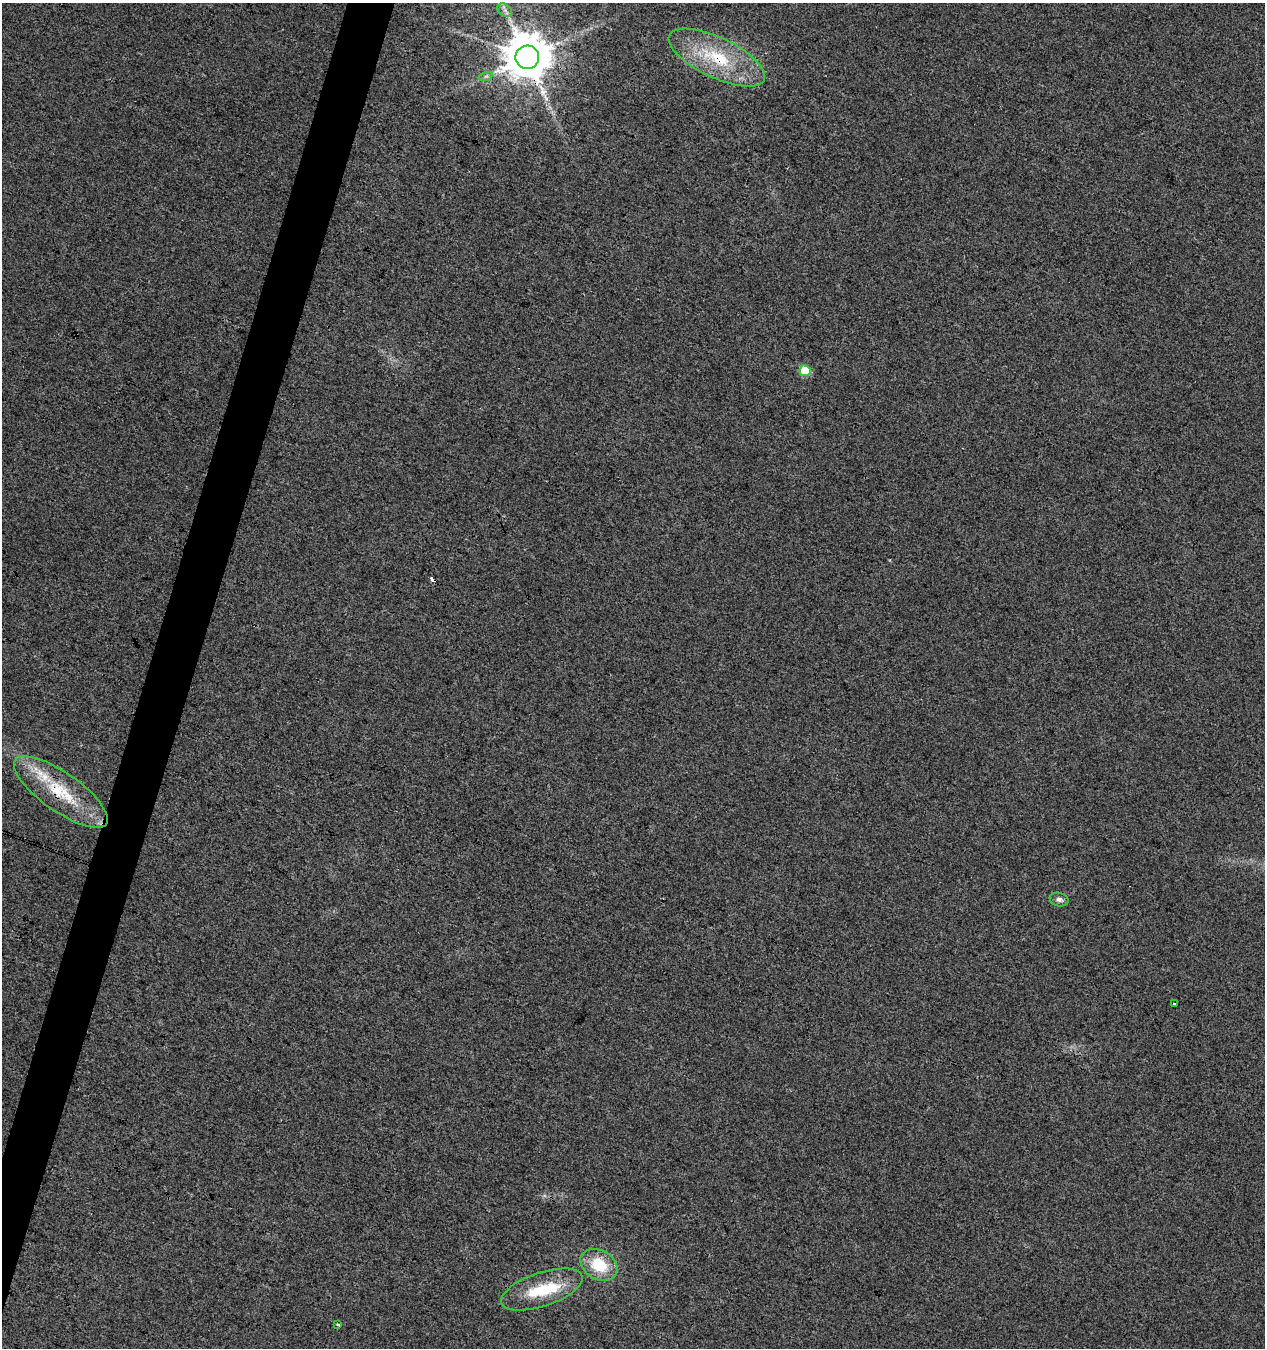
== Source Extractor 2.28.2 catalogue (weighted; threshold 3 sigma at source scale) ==
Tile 7 of 4 x 4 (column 3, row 2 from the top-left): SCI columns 2806-4068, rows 2694-4039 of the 5549 x 5394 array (HDU 1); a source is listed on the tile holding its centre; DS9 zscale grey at full resolution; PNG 1267 x 1350 px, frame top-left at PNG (2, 3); each listed source drawn as its Kron ellipse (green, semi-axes under 4 px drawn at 4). Shown black and unused: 4% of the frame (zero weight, under 3 of 4 exposures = <1% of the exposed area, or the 3 px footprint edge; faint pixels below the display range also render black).
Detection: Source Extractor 2.28.2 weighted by HDU 2 'WHT'; one run over the whole footprint, this tile lists its part. Background 0.00855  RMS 0.0049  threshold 0.0222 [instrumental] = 3 sigma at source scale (4.5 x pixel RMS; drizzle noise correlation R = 1.50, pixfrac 1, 0.0396/0.0396 arcsec/px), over >= 5 px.
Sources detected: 14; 1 inside a brighter object's white glare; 1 cosmic-ray / hot-pixel residue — neither listed nor drawn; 1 inside a brighter listed object's ellipse — not listed separately; the other 11 listed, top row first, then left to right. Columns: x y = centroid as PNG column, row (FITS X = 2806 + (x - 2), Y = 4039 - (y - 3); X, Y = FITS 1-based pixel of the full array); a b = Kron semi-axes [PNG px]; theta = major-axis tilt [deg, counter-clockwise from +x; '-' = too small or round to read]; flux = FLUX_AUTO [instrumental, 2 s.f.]
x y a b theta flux
505 10 8 5 -37 1.7
527 57 12 11 - 2300
717 58 52 20 -25 34
486 76 7 4 18 1.1
805 371 5 5 - 16
61 792 55 19 -35 30
1059 899 9 6 -12 2
1174 1004 3 3 - 1.7
599 1265 20 14 -31 17
542 1290 43 17 19 23
338 1325 4 3 - 0.99
Overlapping masked pixels (flux is a lower limit): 3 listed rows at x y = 527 57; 717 58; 61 792